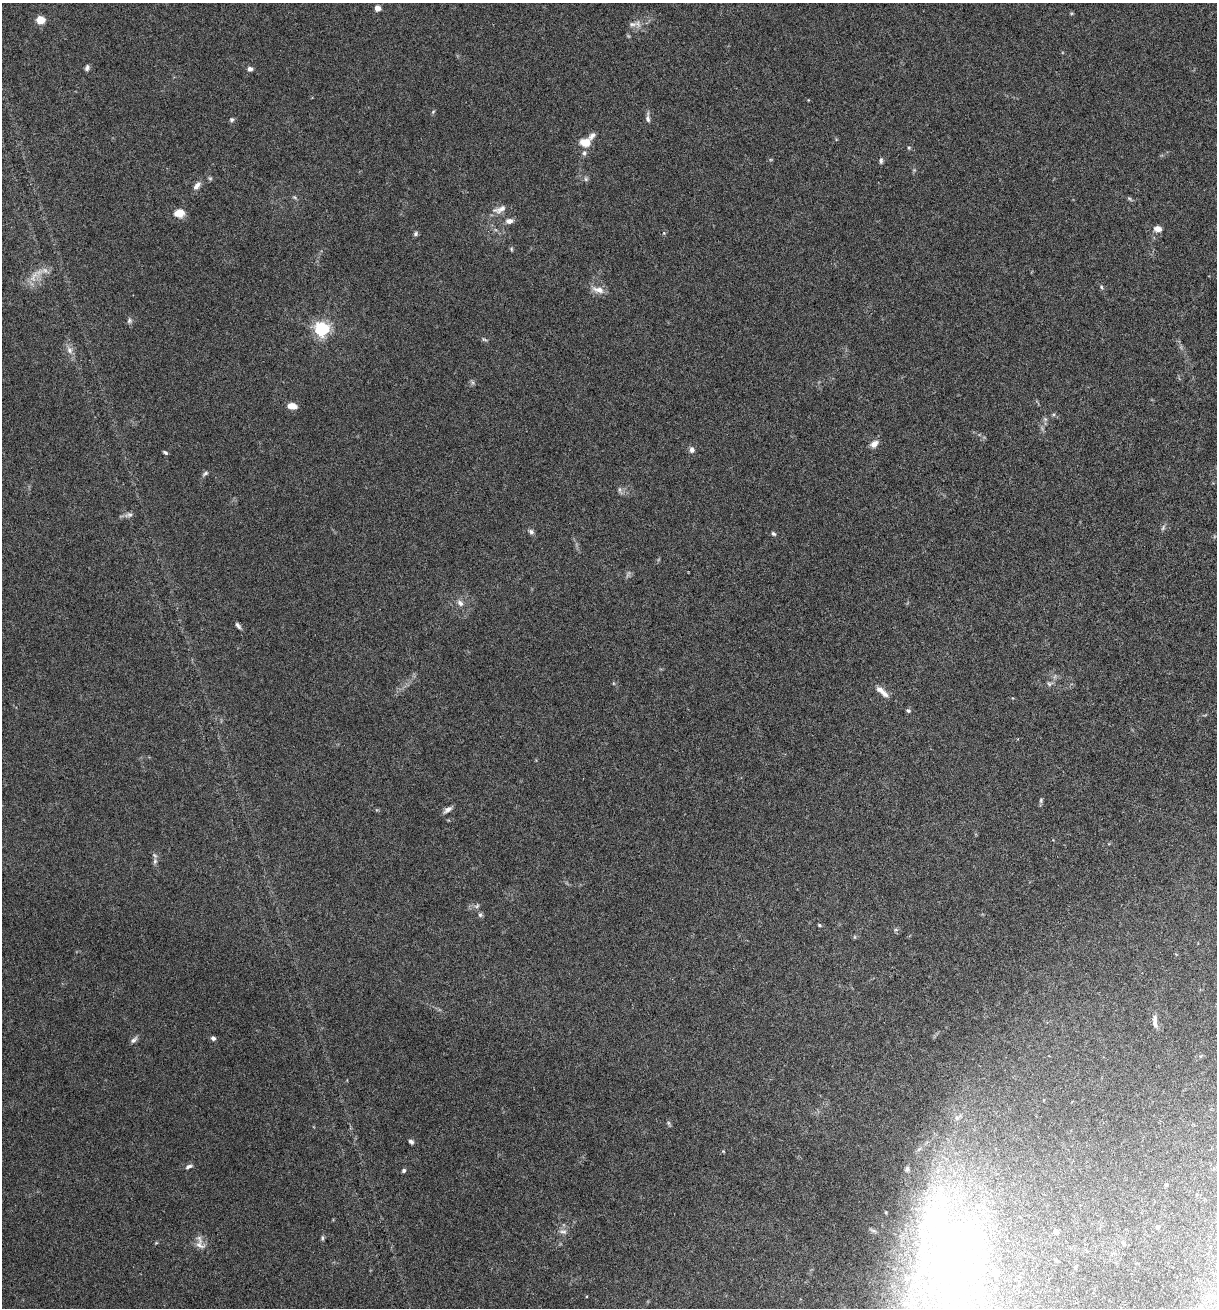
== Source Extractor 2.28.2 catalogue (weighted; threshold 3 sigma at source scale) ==
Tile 6 of 4 x 4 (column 2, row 2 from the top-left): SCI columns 1349-2563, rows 2638-3943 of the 5307 x 5252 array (HDU 1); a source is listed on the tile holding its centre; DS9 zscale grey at full resolution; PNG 1219 x 1310 px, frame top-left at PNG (2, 3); no overlay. Nothing masked; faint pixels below the display range render black.
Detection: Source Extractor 2.28.2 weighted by HDU 2 'WHT'; one run over the whole footprint, this tile lists its part. Background 0.0264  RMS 0.0028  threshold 0.0115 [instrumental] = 3 sigma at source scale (4.09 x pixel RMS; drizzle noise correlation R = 1.36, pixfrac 0.8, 0.05/0.05 arcsec/px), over >= 5 px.
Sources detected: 86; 2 too faint to see at this stretch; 6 inside a brighter object's white glare — not listed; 4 inside a brighter listed object's ellipse — not listed separately; the other 74 listed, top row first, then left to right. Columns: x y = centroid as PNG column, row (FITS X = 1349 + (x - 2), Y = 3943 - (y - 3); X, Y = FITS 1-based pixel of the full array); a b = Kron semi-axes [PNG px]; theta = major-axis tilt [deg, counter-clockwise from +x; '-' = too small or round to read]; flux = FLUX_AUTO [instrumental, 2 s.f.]
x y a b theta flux
377 8 5 4 - 2.7
40 20 5 5 - 7.5
632 24 13 6 5 1.2
87 68 7 5 70 0.69
250 69 6 5 - 0.86
433 112 6 4 46 0.32
648 118 15 5 -89 0.9
232 119 6 5 - 0.49
585 142 12 9 -10 3
909 148 6 4 70 0.36
584 153 8 6 80 0.68
881 161 8 4 85 0.56
586 179 7 5 -47 0.51
197 186 13 6 52 1.3
295 197 8 3 -19 0.38
1129 198 6 4 -19 0.38
500 209 20 8 20 2
179 213 11 8 7 3.2
509 221 8 6 6 1.4
1158 229 5 4 - 3.2
415 234 7 5 49 0.53
511 249 5 5 - 0.34
45 270 12 7 10 1.4
1101 287 6 4 -51 0.4
598 290 16 7 -13 2.1
129 321 7 6 - 0.64
322 329 6 6 - 71
484 340 8 4 -10 0.41
69 350 11 8 -68 1.5
292 406 9 6 -9 2.4
1045 419 6 5 - 0.49
874 444 11 7 34 1.5
692 450 7 6 - 0.95
165 452 6 3 -33 0.42
205 473 9 4 34 0.58
620 490 7 4 -72 0.53
129 515 13 6 9 0.94
1163 528 9 4 64 0.56
531 532 7 6 - 0.68
773 534 6 4 -42 0.47
460 603 11 7 -46 1.1
238 626 9 4 -53 0.68
1049 684 7 5 -44 0.55
880 690 15 7 -36 1.7
908 710 7 5 -25 0.46
1041 800 8 5 73 0.47
448 809 12 5 34 1
155 861 10 6 80 0.83
477 906 7 4 45 0.48
480 915 7 5 -90 0.52
819 925 6 4 -28 0.32
896 930 6 4 -18 0.38
855 937 6 4 -90 0.28
1155 1022 17 6 -86 1.5
213 1038 5 5 - 0.65
134 1040 11 6 44 0.84
957 1118 7 6 - 0.75
668 1123 7 4 -88 0.43
411 1142 6 5 - 0.62
723 1151 5 3 - 0.22
189 1166 10 5 21 0.68
907 1169 7 5 82 0.55
404 1170 5 4 - 0.53
1166 1185 4 4 - 0.31
886 1212 4 2 - 0.21
1157 1227 5 5 - 0.41
563 1232 10 5 -5 0.92
1056 1232 5 4 - 1.5
322 1238 6 5 - 0.44
953 1242 89 51 56 72
1123 1243 6 5 - 0.49
200 1245 17 8 -26 1.8
1075 1267 4 3 - 0.33
995 1272 5 5 - 2.7